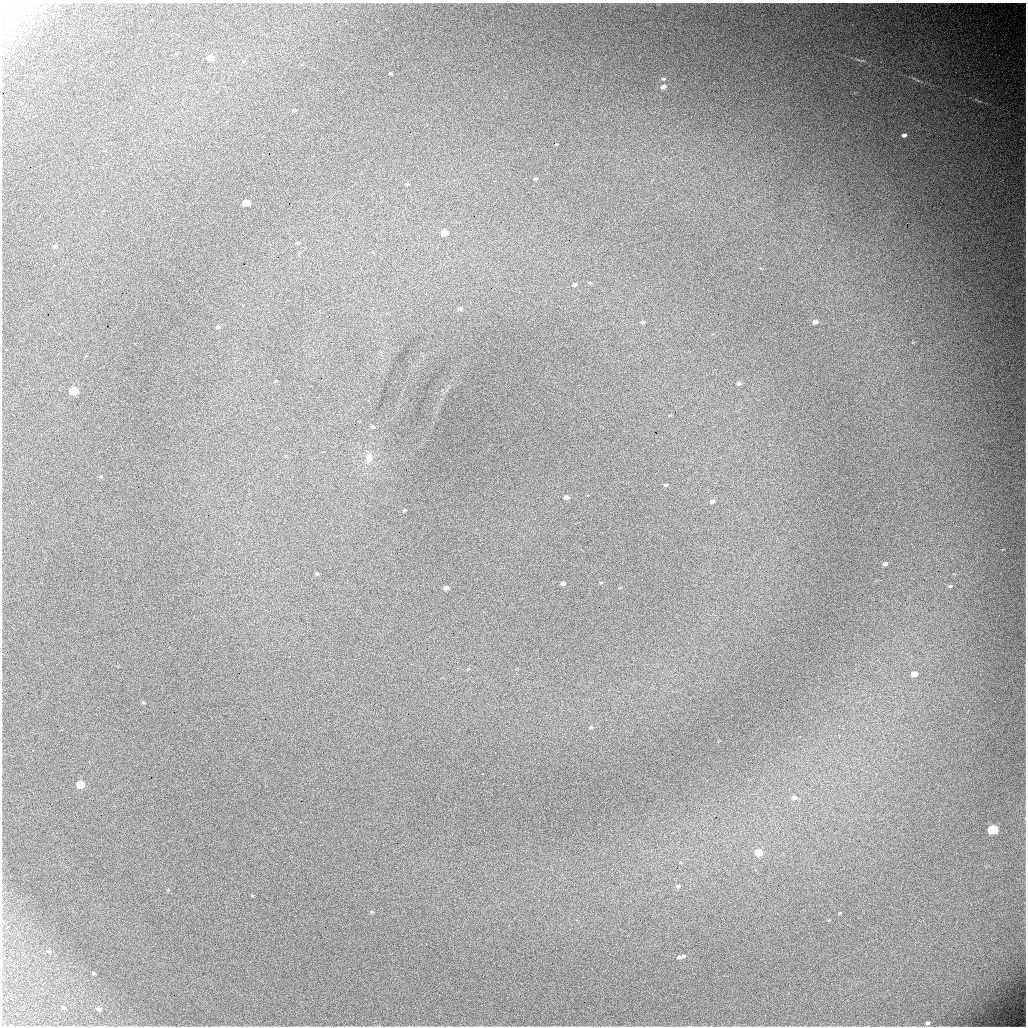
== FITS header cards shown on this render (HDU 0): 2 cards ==
NAXIS1  =                 1024 / length of data axis 1
NAXIS2  =                 1024 / length of data axis 2

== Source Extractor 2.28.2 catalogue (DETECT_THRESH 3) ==
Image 1024 x 1024 px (HDU 0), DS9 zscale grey, 1 PNG px = 1 image px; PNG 1028 x 1028 px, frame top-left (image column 1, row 1024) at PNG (2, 3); no overlay
Background 6730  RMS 63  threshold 190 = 3 sigma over >= 5 px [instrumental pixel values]
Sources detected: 60; all 60 listed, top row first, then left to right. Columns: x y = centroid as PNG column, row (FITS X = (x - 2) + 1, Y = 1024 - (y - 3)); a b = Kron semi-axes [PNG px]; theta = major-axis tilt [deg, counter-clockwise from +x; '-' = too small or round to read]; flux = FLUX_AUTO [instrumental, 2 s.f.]
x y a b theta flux
210 57 5 4 - 42000
390 73 3 2 - 4600
663 79 6 3 9 5800
663 87 6 4 19 17000
294 110 4 3 - 7300
436 129 2 2 - 2300
904 135 5 4 - 13000
536 178 4 3 - 6200
408 184 5 4 - 4800
246 203 5 4 - 88000
907 223 2 2 - 1700
444 233 6 4 12 65000
297 243 5 3 - 5300
55 247 5 4 - 10000
373 252 3 3 - 7800
590 283 4 4 - 4300
574 284 6 4 18 7700
460 309 5 4 - 9800
642 322 5 3 - 8700
815 322 5 4 - 19000
262 325 2 2 - 4300
218 327 5 4 - 7900
813 371 2 2 - 5000
276 381 3 3 - 3700
739 383 5 4 - 9700
74 391 5 5 - 150000
373 427 5 4 - 5700
201 433 2 2 - 1900
369 457 11 10 - 28000
666 485 5 3 - 6000
696 489 2 2 - 8000
566 497 5 4 - 17000
712 501 5 3 - 10000
405 510 4 3 - 4300
885 564 4 3 - 11000
317 574 5 4 - 4600
563 583 4 4 - 11000
601 583 5 3 - 3300
950 586 7 4 9 6200
446 588 5 4 - 17000
688 643 2 2 - 4100
914 674 6 4 12 34000
831 689 2 2 - 3600
143 702 5 3 - 3800
432 714 3 2 - 3400
591 728 5 4 - 6100
33 750 2 2 - 2400
80 785 5 5 - 140000
794 798 7 5 8 17000
993 829 6 5 - 320000
759 853 6 4 10 110000
678 886 6 5 - 11000
372 912 5 4 - 5700
48 951 6 5 - 10000
681 957 8 3 15 15000
692 969 2 2 - 2400
93 973 4 2 - 4700
63 1008 5 4 - 6500
99 1009 5 4 - 14000
928 1023 5 4 - 7800